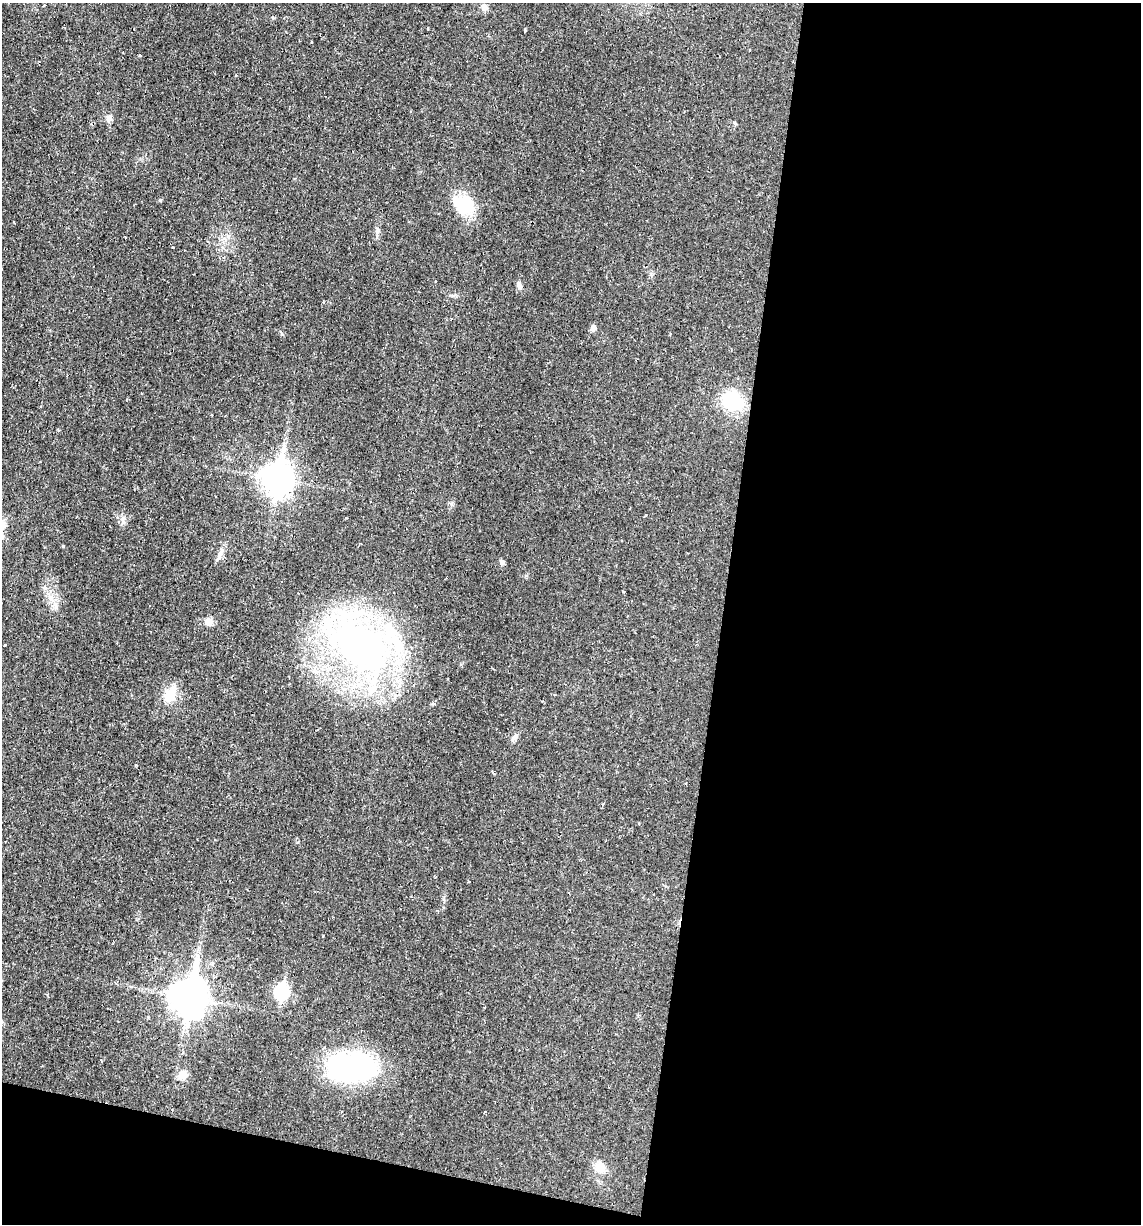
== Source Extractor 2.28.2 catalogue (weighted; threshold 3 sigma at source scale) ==
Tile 16 of 4 x 4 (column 4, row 4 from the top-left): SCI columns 3533-4671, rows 1-1222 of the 4907 x 4888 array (HDU 1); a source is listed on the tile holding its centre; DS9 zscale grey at full resolution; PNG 1143 x 1226 px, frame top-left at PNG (2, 3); no overlay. Shown black and unused: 40% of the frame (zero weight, under 2 of 3 exposures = <1% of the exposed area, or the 3 px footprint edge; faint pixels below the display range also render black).
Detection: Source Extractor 2.28.2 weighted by HDU 2 'WHT'; one run over the whole footprint, this tile lists its part. Background 0.0287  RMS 0.0049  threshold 0.0221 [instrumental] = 3 sigma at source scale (4.5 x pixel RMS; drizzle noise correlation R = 1.50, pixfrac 1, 0.05/0.05 arcsec/px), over >= 5 px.
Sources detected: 30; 1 cosmic-ray / hot-pixel residue — not listed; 2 inside a brighter listed object's ellipse — not listed separately; the other 27 listed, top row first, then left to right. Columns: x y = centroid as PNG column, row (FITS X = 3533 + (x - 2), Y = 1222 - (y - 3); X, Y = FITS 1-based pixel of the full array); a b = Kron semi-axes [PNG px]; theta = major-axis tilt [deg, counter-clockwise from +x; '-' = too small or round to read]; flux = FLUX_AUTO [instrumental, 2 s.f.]
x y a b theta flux
484 7 10 7 -49 1.9
525 30 4 3 - 0.5
139 56 3 3 - 1.5
109 118 9 7 -85 1.8
735 123 6 3 -70 0.54
160 200 5 4 - 0.57
464 205 22 20 -14 19
377 230 7 4 -73 0.98
173 247 3 3 - 0.82
520 286 10 5 -77 1.4
593 328 8 7 - 1.5
732 401 24 20 -52 23
277 478 12 9 82 610
2 525 18 8 50 4.1
63 546 3 3 - 0.6
219 555 15 5 70 2.1
502 562 7 6 - 1.1
208 622 9 8 - 3.4
5 645 3 2 - 0.42
361 647 52 33 -35 220
170 695 22 14 52 8.2
514 738 7 6 - 1.2
281 992 8 6 83 63
189 997 14 11 83 920
352 1067 48 26 -2 88
182 1075 13 11 -35 3.4
600 1168 15 12 -24 5
Isophote crosses this tile's border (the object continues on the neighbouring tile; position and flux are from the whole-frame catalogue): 1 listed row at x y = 2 525
Unlisted compact peaks at least as high as the median listed source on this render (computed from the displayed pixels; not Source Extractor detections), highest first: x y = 123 522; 282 334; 136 765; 451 504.